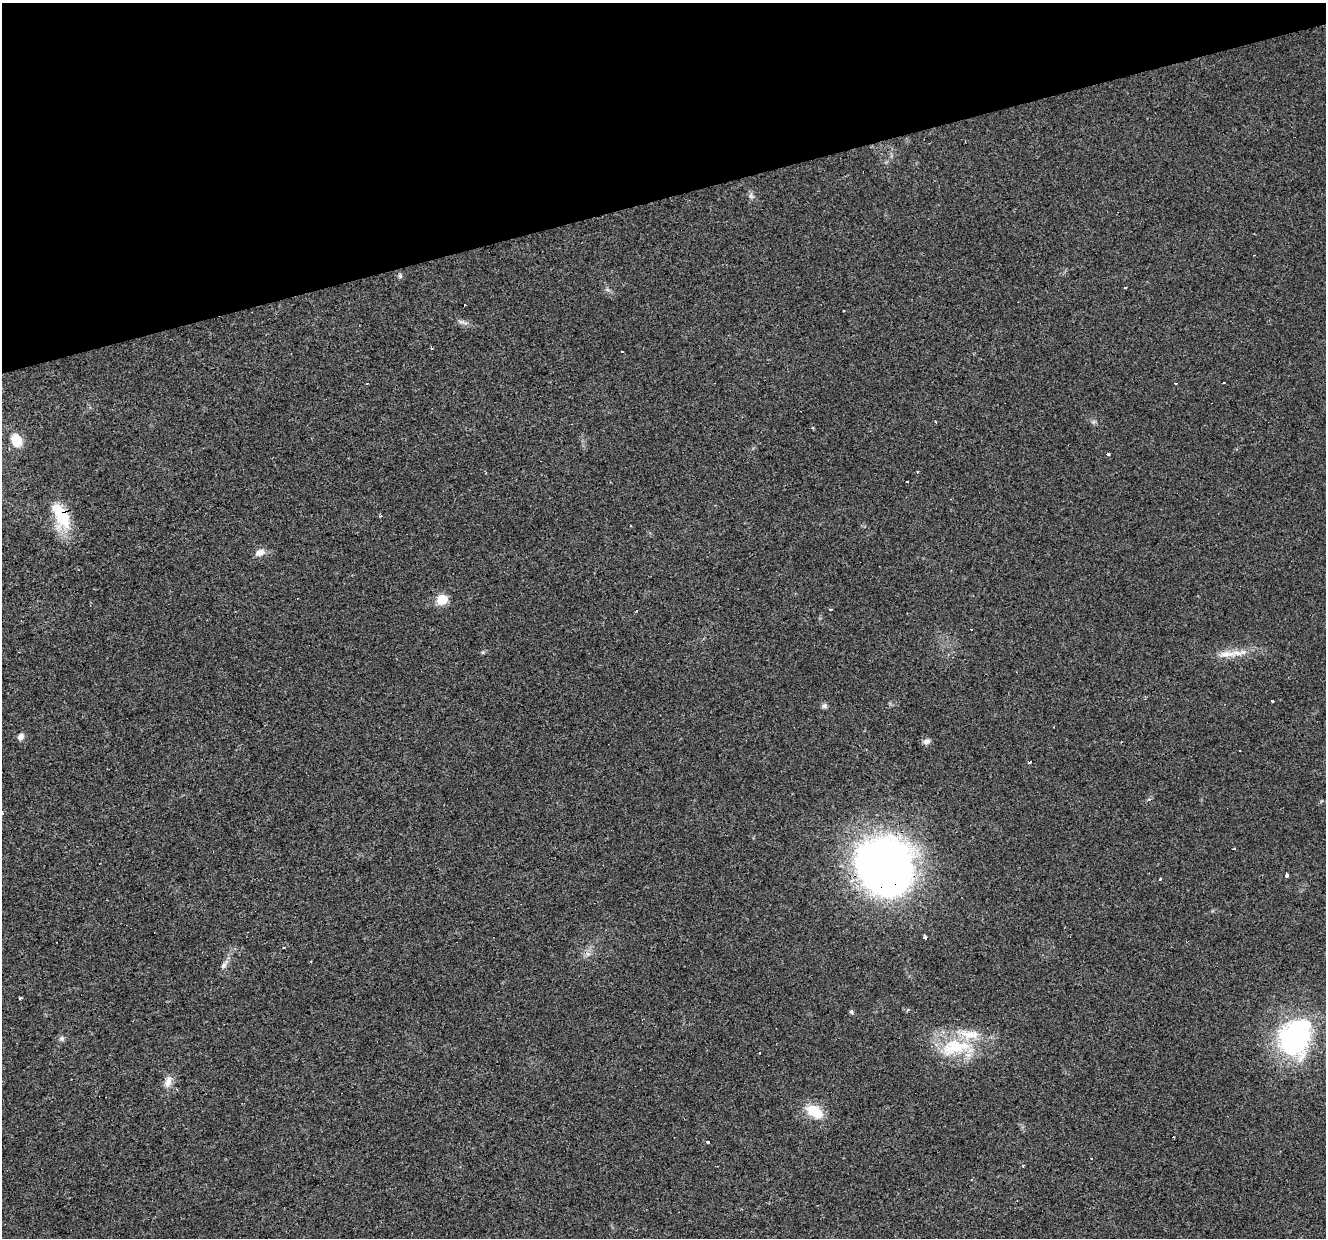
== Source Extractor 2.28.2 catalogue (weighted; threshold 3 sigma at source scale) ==
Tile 3 of 4 x 4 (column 3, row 1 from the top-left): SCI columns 2647-3970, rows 3813-5048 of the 5293 x 5105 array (HDU 1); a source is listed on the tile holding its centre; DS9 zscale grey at full resolution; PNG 1328 x 1240 px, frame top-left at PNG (2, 3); no overlay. Shown black and unused: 16% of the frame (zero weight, under 3 of 4 exposures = <1% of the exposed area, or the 3 px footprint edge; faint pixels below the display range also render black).
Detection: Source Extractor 2.28.2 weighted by HDU 2 'WHT'; one run over the whole footprint, this tile lists its part. Background 0.0222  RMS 0.0032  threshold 0.0146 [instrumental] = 3 sigma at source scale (4.5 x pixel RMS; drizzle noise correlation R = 1.50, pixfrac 1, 0.0396/0.0396 arcsec/px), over >= 5 px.
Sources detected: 51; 12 cosmic-ray / hot-pixel residue — not listed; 2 inside a brighter listed object's ellipse — not listed separately; the other 37 listed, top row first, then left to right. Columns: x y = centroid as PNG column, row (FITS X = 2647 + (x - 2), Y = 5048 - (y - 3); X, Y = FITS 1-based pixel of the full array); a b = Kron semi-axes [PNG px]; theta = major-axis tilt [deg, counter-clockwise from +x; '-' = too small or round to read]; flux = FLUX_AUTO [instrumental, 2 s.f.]
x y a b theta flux
751 195 7 4 72 0.7
400 276 6 5 - 0.59
461 322 9 4 -8 0.92
935 421 3 3 - 0.59
812 428 3 3 - 0.48
16 440 12 9 -70 5.9
1108 454 3 3 - 2.7
906 481 3 3 - 1.8
61 516 38 17 -63 13
381 516 4 4 - 0.35
260 552 12 8 23 2.1
442 599 6 6 - 16
830 609 3 3 - 0.32
971 629 3 2 - 0.51
1227 654 45 7 5 4.7
1272 700 3 3 - 4.4
824 706 7 6 - 0.79
21 737 8 7 - 1.4
927 741 9 6 9 1.2
2 813 3 2 - 0.89
1234 849 3 3 - 0.78
886 868 55 47 -60 220
1287 875 3 3 - 3.4
1160 880 3 3 - 0.93
924 937 3 3 - 15
588 954 7 5 -43 0.85
223 965 9 6 42 1
20 998 3 3 - 1.1
851 1012 6 5 - 0.55
1295 1037 46 36 70 50
62 1038 7 7 - 0.82
954 1047 46 23 13 19
760 1052 3 3 - 0.68
168 1082 17 8 73 2.6
814 1112 22 12 -29 8.2
708 1141 3 3 - 1.4
1023 1166 3 3 - 0.93
Overlapping masked pixels (flux is a lower limit): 2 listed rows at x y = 61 516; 886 868
Isophote crosses this tile's border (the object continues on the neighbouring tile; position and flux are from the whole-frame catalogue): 1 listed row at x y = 2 813
Unlisted compact peaks at least as high as the median listed source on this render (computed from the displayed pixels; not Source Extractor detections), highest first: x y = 483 652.